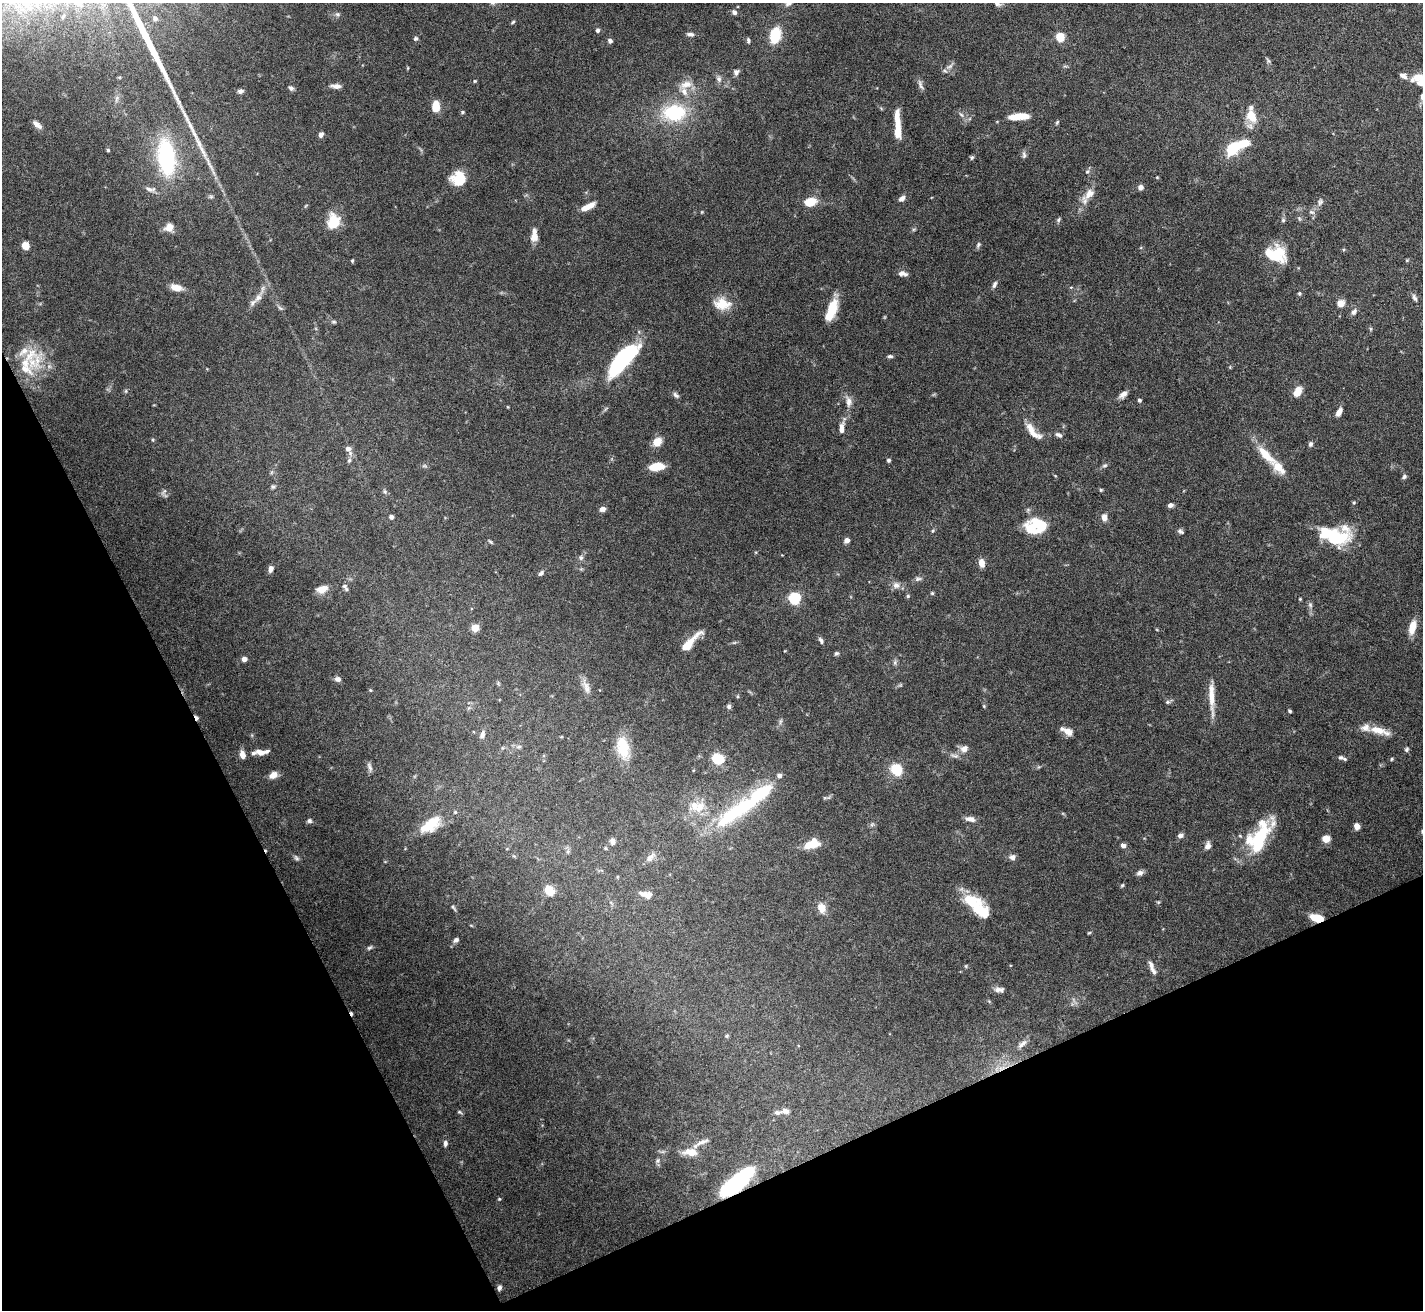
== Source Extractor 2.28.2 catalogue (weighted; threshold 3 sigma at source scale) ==
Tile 14 of 4 x 4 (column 2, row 4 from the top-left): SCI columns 1422-2842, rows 152-1459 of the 5684 x 5672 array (HDU 1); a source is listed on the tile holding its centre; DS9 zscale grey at full resolution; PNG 1425 x 1312 px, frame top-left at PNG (2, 3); no overlay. Shown black and unused: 24% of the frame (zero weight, under 5 of 10 exposures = <1% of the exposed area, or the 3 px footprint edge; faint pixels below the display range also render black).
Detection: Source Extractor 2.28.2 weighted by HDU 2 'WHT'; one run over the whole footprint, this tile lists its part. Background 0.0863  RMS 0.0026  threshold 0.0107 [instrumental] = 3 sigma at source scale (4.09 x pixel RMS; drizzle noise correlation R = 1.36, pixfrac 0.8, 0.05/0.05 arcsec/px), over >= 5 px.
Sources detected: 231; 7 inside a brighter object's white glare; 3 cosmic-ray / hot-pixel residue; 1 long thin detection or spike segment (spike, bleed or trail) — not listed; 18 inside a brighter listed object's ellipse — not listed separately; the other 202 listed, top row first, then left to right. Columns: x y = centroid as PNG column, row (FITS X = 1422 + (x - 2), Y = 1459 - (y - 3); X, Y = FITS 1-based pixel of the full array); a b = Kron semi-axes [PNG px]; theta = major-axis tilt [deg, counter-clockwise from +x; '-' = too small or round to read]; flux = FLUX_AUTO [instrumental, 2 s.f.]
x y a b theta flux
788 3 10 5 24 0.72
997 4 9 6 -16 0.75
734 13 6 5 - 0.68
337 14 7 5 -1 0.55
155 18 8 7 - 1
513 22 6 4 37 0.32
597 30 5 5 - 0.61
690 34 9 5 -11 0.78
775 35 14 9 78 8.9
1060 37 8 7 - 4.1
416 38 6 5 - 0.45
610 41 6 5 - 0.68
748 41 7 4 -85 0.44
949 66 12 5 27 0.88
736 72 7 6 - 0.83
1418 78 18 10 1 3.8
719 79 8 6 -65 0.85
475 81 4 4 - 0.25
686 84 17 9 19 2.6
920 85 15 5 -68 0.91
336 86 12 6 -3 1.2
291 88 7 5 -36 0.59
240 91 7 6 - 0.65
436 107 10 7 89 4.3
462 112 5 4 - 0.34
674 113 20 14 1 17
961 115 7 4 -44 0.49
1019 116 21 7 4 4.6
1251 116 16 10 -61 4.6
1057 122 6 4 46 0.33
37 125 11 5 -41 1.4
898 126 32 6 -88 5.1
321 135 6 4 60 1
1232 148 13 8 56 11
108 150 4 3 - 0.34
203 151 27 6 -64 3
1024 155 10 5 -90 0.63
166 157 34 16 -82 28
972 158 5 5 - 0.42
1087 171 7 5 66 0.48
1157 177 5 3 - 0.22
458 179 15 14 - 6.3
1140 187 5 5 - 1.1
149 189 12 6 -19 0.91
1089 194 17 10 44 2.6
211 197 7 4 0 0.43
902 198 8 6 40 1
810 202 14 9 11 3.9
1320 202 10 7 62 0.85
588 207 17 6 25 2.7
1312 212 9 5 -25 0.67
1299 218 6 4 -46 0.38
1059 220 7 5 58 0.42
1283 220 5 5 - 0.41
333 222 13 11 77 7.2
169 227 9 8 - 2.4
534 235 15 7 88 2.3
25 245 6 6 - 2.7
978 245 8 5 65 0.53
1275 254 25 16 -17 8.5
1407 260 5 4 - 0.25
352 261 4 3 - 0.28
903 273 12 6 -8 1
994 284 9 5 68 0.72
176 287 13 7 -12 2.6
1299 293 5 5 - 0.39
258 297 13 9 51 1.8
1414 298 10 6 -66 0.79
1340 303 6 6 - 2.5
722 304 20 13 -5 4.6
280 308 8 4 -44 0.49
832 310 23 9 70 7.1
1354 312 9 6 54 0.85
334 322 7 5 0 0.4
1371 329 6 3 -71 0.28
890 356 7 4 1 0.49
34 362 40 21 60 9.4
620 362 36 13 42 28
1298 391 10 7 64 3.1
1123 394 10 7 39 1.2
676 395 9 5 -45 0.66
1139 400 4 4 - 0.48
849 401 14 8 -85 1.6
508 407 4 3 - 0.18
1339 412 8 5 64 1.7
841 428 12 5 86 1.7
1033 432 28 9 -47 3.2
1058 435 10 5 -27 0.7
153 440 5 3 - 0.25
657 442 10 8 43 2.7
1310 444 6 5 - 0.59
348 449 10 7 -61 1.3
1266 455 23 9 -46 5.5
349 460 7 5 69 0.53
888 460 4 4 - 0.45
1105 465 8 5 17 0.48
425 466 8 4 0 0.41
657 466 12 6 7 5.9
1404 477 7 5 48 0.51
273 486 5 5 - 0.41
1101 490 5 4 - 0.28
164 491 11 4 50 0.53
385 491 7 5 -70 0.48
1354 502 5 4 - 0.31
1170 505 6 5 - 0.79
603 509 6 5 - 1.1
391 517 4 4 - 0.94
1104 517 8 6 -83 1.5
1040 525 22 13 -33 6.9
933 531 5 3 - 0.28
1181 531 8 5 -34 0.57
1336 537 30 20 13 14
847 540 5 5 - 1.1
490 541 7 3 -47 0.31
581 558 7 5 90 0.63
981 563 8 6 -80 2.1
271 569 7 5 69 1.2
541 573 8 5 44 0.6
918 579 10 5 12 0.67
896 585 10 9 - 1.3
345 587 9 4 -57 0.63
322 589 12 8 17 2.5
932 593 5 4 - 0.3
908 596 5 5 - 0.32
795 598 5 5 - 29
1300 599 3 3 - 0.22
1310 605 6 5 - 0.5
1412 627 15 7 76 3.5
475 628 5 5 - 6.8
821 640 9 5 -66 0.62
689 643 26 6 46 5.3
836 653 6 5 - 0.43
244 659 4 4 - 1.7
895 662 6 6 - 0.57
338 679 7 6 - 1
587 689 12 9 -70 1.5
370 690 5 4 - 0.24
1211 698 39 6 -88 3.7
1167 702 6 5 - 0.44
729 706 6 5 - 0.62
984 706 5 4 - 0.27
1290 711 4 3 - 0.36
780 721 8 3 71 0.47
1378 730 24 9 -14 3.9
1068 732 13 8 -29 1.8
482 735 10 6 70 1
519 747 8 4 8 0.5
623 747 23 12 -78 8.3
964 749 10 9 - 1.5
1407 749 6 5 - 0.48
260 752 11 6 -13 1.8
242 755 9 6 -74 1.6
1340 757 9 6 -22 0.7
718 759 9 8 - 9.4
1392 759 4 4 - 0.28
370 767 13 5 -70 0.78
897 769 7 6 - 11
273 775 10 7 35 1.9
699 807 21 13 55 4.5
738 810 71 16 33 25
970 819 13 6 -13 1.3
309 821 6 5 - 0.61
872 824 7 4 19 0.44
430 825 28 13 35 6.4
1357 826 6 5 - 1.5
1422 832 7 3 -82 0.36
1262 834 41 22 51 14
1180 835 7 5 24 0.87
1326 839 5 5 - 4.5
613 842 8 6 -85 1
811 844 19 8 11 4
1123 846 5 5 - 1
1208 846 9 7 78 1.2
1012 857 6 6 - 1.1
296 858 9 5 -53 0.55
650 858 15 7 49 1.2
1140 873 9 6 16 0.92
1122 885 5 4 - 0.32
549 890 10 8 -48 3.9
646 894 17 8 -13 1.8
971 901 24 15 -18 7
1158 902 5 4 - 0.29
453 908 11 3 -52 0.45
822 908 13 9 -67 2.3
1317 918 13 7 -13 4.6
1089 933 6 3 19 0.23
456 940 7 5 36 0.73
369 948 8 5 35 0.5
966 966 5 4 - 0.28
1152 968 20 5 -68 1.5
999 990 13 6 0 1.1
727 1036 6 4 21 0.32
1022 1044 15 6 45 1.2
785 1111 11 7 -16 1.2
459 1112 7 4 -27 0.38
703 1142 21 5 20 1.4
445 1143 7 5 86 0.78
690 1152 19 9 -2 3.3
658 1160 7 5 56 0.55
736 1182 26 15 43 18
499 1199 4 3 - 0.23
499 1288 6 5 - 0.71
Overlapping masked pixels (flux is a lower limit): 2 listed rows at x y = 1317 918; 736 1182
Isophote crosses this tile's border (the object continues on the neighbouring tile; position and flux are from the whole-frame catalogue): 4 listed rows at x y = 788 3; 997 4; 1418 78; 1422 832